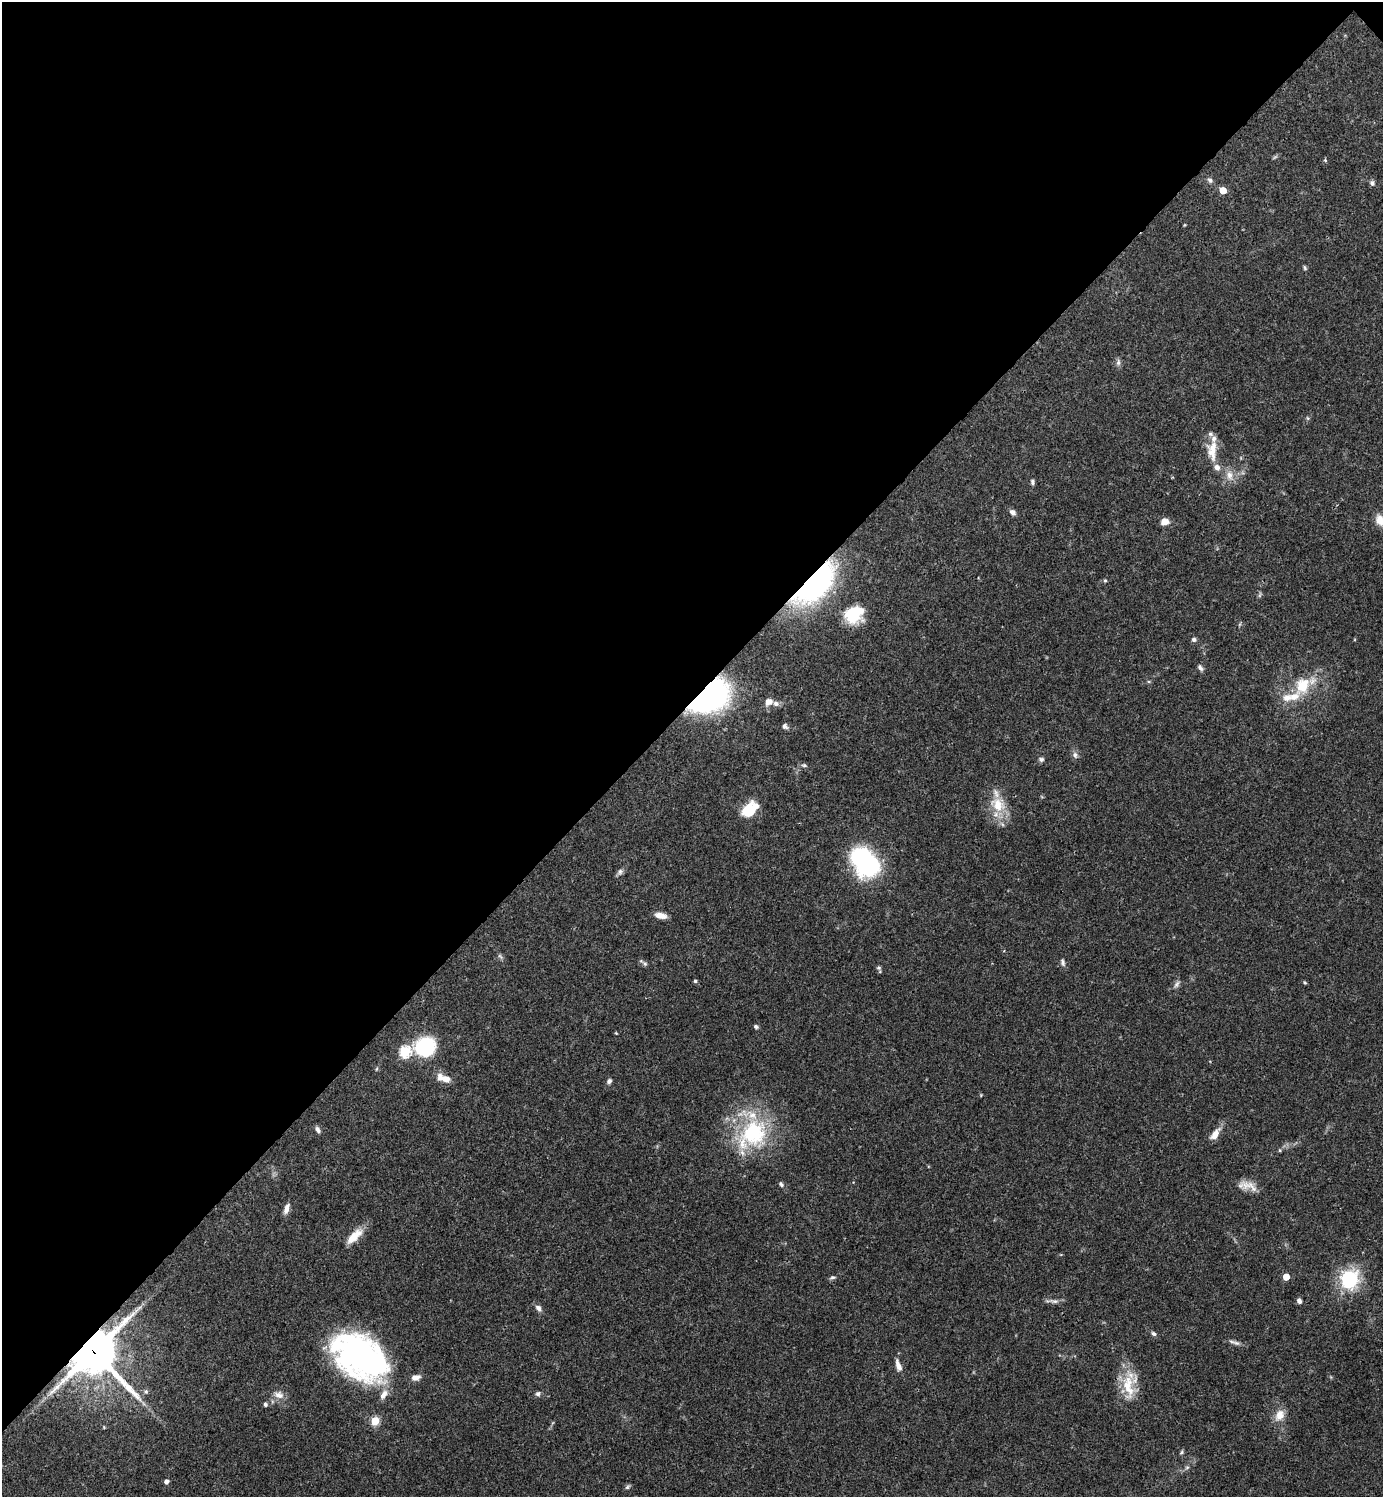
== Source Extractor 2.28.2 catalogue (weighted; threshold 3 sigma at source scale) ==
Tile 2 of 4 x 4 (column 2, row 1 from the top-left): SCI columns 1681-3061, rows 4485-5979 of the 5981 x 5982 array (HDU 1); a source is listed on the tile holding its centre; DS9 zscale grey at full resolution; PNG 1385 x 1499 px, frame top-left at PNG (2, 2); no overlay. Shown black and unused: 47% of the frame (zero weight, under 3 of 4 exposures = <1% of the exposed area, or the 3 px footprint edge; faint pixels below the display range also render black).
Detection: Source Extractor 2.28.2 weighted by HDU 2 'WHT'; one run over the whole footprint, this tile lists its part. Background 0.0388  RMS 0.0027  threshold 0.012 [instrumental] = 3 sigma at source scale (4.5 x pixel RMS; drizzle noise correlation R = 1.50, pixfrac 1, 0.05/0.05 arcsec/px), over >= 5 px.
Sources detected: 88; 1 too faint to see at this stretch — not listed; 11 inside a brighter listed object's ellipse — not listed separately; the other 76 listed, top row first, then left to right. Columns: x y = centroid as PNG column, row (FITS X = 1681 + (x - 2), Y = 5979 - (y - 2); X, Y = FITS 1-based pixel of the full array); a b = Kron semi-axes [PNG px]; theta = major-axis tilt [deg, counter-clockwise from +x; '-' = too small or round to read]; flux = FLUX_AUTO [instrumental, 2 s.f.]
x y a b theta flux
1325 160 5 4 - 0.32
1210 180 9 6 -30 0.73
1372 183 7 6 - 0.7
1223 190 5 5 - 5.8
1305 268 7 4 -71 0.4
1118 362 10 6 84 0.84
1307 418 6 4 -70 0.34
1212 451 28 13 90 4.8
1230 475 15 10 -81 2.6
1032 482 6 5 - 0.6
1012 512 7 6 - 1.1
1380 520 14 10 -67 2.8
1165 522 9 7 17 2
1105 581 5 4 - 0.4
815 584 50 23 46 55
1260 595 9 3 77 0.45
854 614 21 17 32 9.5
1194 639 6 5 - 0.72
1200 668 9 5 -56 0.79
1303 685 24 16 61 8.6
709 696 32 19 35 95
768 702 9 7 31 1.9
785 726 8 6 -55 0.73
1075 755 9 7 -76 1
1041 759 7 6 - 0.69
804 765 7 5 -15 0.55
998 804 24 20 -52 7.5
746 810 24 9 55 4.5
865 862 28 18 -49 43
620 872 9 7 61 0.85
661 915 13 6 -11 2.1
500 956 9 4 -54 0.58
1063 962 10 6 -71 0.75
645 964 6 5 - 0.47
879 968 6 5 - 0.46
695 981 5 5 - 0.35
1305 982 6 3 -44 0.31
1177 984 11 6 53 0.89
756 1027 5 5 - 0.53
616 1033 4 3 - 0.21
426 1047 19 17 19 20
405 1051 6 5 - 27
376 1069 6 3 70 0.3
446 1079 10 7 -13 2.6
609 1081 6 5 - 0.82
318 1130 9 5 -66 0.84
753 1133 40 35 52 27
1215 1134 16 7 56 2.7
781 1184 8 5 -51 0.71
1247 1186 26 10 -14 3.1
286 1209 13 6 71 1.6
354 1236 26 10 44 4.2
833 1277 8 5 4 0.55
1286 1277 5 4 - 4.7
1349 1279 8 7 - 63
1053 1301 22 5 -4 1.1
1299 1301 6 5 - 0.91
538 1308 10 6 -54 1.1
1154 1334 7 5 -33 0.65
1236 1343 10 5 -23 0.94
94 1352 16 15 - 940
360 1357 52 33 -36 95
898 1365 16 6 -71 1.8
416 1377 11 7 12 1.6
1128 1386 43 15 -83 8.7
146 1391 6 5 - 0.52
538 1394 6 6 - 0.71
279 1395 13 10 -11 2
265 1404 6 5 - 0.48
1280 1415 16 11 58 3.1
375 1421 5 5 - 12
104 1427 5 3 - 0.21
1182 1452 7 4 60 0.43
1187 1467 6 5 - 0.49
166 1482 4 4 - 1.2
627 1487 8 5 48 0.5
Overlapping masked pixels (flux is a lower limit): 3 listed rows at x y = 815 584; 709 696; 94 1352
Isophote crosses this tile's border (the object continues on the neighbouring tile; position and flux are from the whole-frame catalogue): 1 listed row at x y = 1380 520